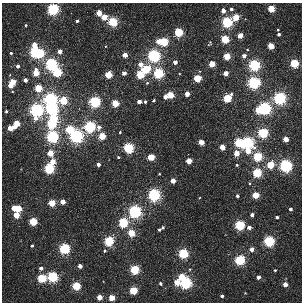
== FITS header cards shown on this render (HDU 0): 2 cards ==
NAXIS1  =                  300 / NUMBER OF ELEMENTS ALONG THIS AXIS
NAXIS2  =                  300 / NUMBER OF ELEMENTS ALONG THIS AXIS

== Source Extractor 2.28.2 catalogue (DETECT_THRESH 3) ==
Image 300 x 300 px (HDU 0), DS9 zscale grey, 1 PNG px = 1 image px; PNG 304 x 304 px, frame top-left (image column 1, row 300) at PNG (2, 3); no overlay
Background 0.96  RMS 1.5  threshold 4.6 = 3 sigma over >= 5 px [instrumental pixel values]
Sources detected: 147; all 147 listed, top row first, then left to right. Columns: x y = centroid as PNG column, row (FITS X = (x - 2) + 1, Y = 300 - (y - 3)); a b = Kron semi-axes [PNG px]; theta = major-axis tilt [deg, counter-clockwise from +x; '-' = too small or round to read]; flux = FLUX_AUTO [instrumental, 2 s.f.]
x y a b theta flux
53 9 4 4 - 36000
231 9 4 4 - 310
271 9 4 4 - 6000
223 11 4 4 - 1200
99 13 4 4 - 2200
104 17 4 4 - 3100
236 17 4 4 - 4400
77 21 3 3 - 260
113 22 4 4 - 16000
227 22 4 4 - 27000
26 25 3 3 - 120
278 30 2 2 - 83
179 32 4 4 - 11000
279 34 3 3 - 290
240 35 4 4 - 2400
225 39 4 4 - 9400
158 41 4 4 - 1200
164 42 4 4 - 13000
210 43 7 4 58 140
34 45 5 4 - 1800
271 46 4 4 - 3800
60 51 4 4 - 1200
35 52 4 4 - 34000
11 53 3 3 - 140
41 53 4 4 - 8700
125 55 4 4 - 1900
154 56 4 4 - 46000
227 56 4 4 - 5800
244 56 4 4 - 700
175 62 3 3 - 690
294 63 4 4 - 12000
51 64 4 4 - 41000
141 64 5 5 - 810
212 64 4 4 - 3800
254 65 4 4 - 34000
18 66 3 3 - 430
145 69 5 4 - 12000
57 72 4 4 - 14000
36 73 5 4 - 3300
124 73 4 3 - 840
158 73 4 4 - 24000
226 73 4 4 - 1500
108 75 4 4 - 5300
140 75 4 4 - 8000
197 78 4 4 - 7800
25 80 4 4 - 650
13 82 4 4 - 3600
147 83 5 4 - 140
254 83 4 4 - 37000
10 85 3 3 - 2200
38 88 4 4 - 7100
187 94 4 4 - 1400
171 95 4 4 - 5200
165 97 4 3 - 870
227 98 4 4 - 11000
280 98 4 4 - 45000
50 99 5 4 - 53000
63 100 5 4 - 8400
154 100 3 3 - 220
95 102 4 4 - 29000
139 102 4 4 - 890
145 102 3 3 - 240
115 103 4 4 - 5900
52 109 5 5 - 37000
265 109 4 4 - 43000
36 110 5 5 - 55000
258 110 4 4 - 4200
6 111 3 3 - 160
54 118 5 4 - 5100
16 124 6 4 57 4400
52 124 4 4 - 18000
90 127 5 4 - 33000
10 128 4 4 - 2200
70 129 4 4 - 8400
120 132 3 3 - 100
263 133 4 4 - 22000
76 136 5 4 - 57000
102 136 4 4 - 5000
52 137 5 4 - 39000
286 139 4 4 - 2000
201 142 4 4 - 2400
239 143 5 4 - 15000
248 143 5 4 - 36000
222 147 4 4 - 2400
129 148 4 4 - 23000
248 151 5 4 - 2500
50 153 4 4 - 3200
236 153 4 4 - 1900
118 157 4 4 - 100
151 157 4 4 - 5300
258 157 4 4 - 14000
53 161 4 4 - 2400
189 161 4 4 - 2800
98 164 3 3 - 520
237 165 3 3 - 130
270 165 4 4 - 7100
286 166 4 4 - 44000
49 168 4 4 - 20000
257 173 4 4 - 14000
159 174 2 2 - 88
173 181 4 4 - 1500
249 183 4 3 - 100
154 195 4 4 - 43000
256 195 4 4 - 4900
237 196 3 3 - 350
63 202 4 4 - 1700
52 203 4 4 - 5900
14 208 4 3 - 1800
18 208 4 4 - 5400
290 209 3 3 - 420
135 212 4 4 - 51000
16 215 4 4 - 3900
252 215 4 3 - 500
277 217 3 3 - 230
33 221 4 4 - 8000
123 223 4 4 - 17000
240 225 4 4 - 18000
163 227 3 3 - 190
249 227 4 3 - 570
159 230 4 3 - 220
131 233 4 4 - 5800
109 241 4 4 - 18000
269 241 4 4 - 24000
32 246 3 3 - 220
65 249 4 4 - 27000
252 249 4 4 - 1000
105 251 4 4 - 170
183 253 4 4 - 19000
240 260 4 4 - 21000
80 266 4 3 - 900
41 268 4 4 - 450
135 270 4 4 - 14000
275 270 3 3 - 130
52 277 4 4 - 25000
182 277 4 4 - 4900
258 277 4 3 - 590
42 278 4 4 - 11000
177 282 4 4 - 2700
186 283 4 4 - 36000
160 284 3 3 - 320
285 284 4 4 - 1500
76 286 4 4 - 11000
133 291 4 4 - 8800
245 293 3 3 - 77
222 296 3 3 - 280
99 297 4 4 - 2000
112 298 4 4 - 3200